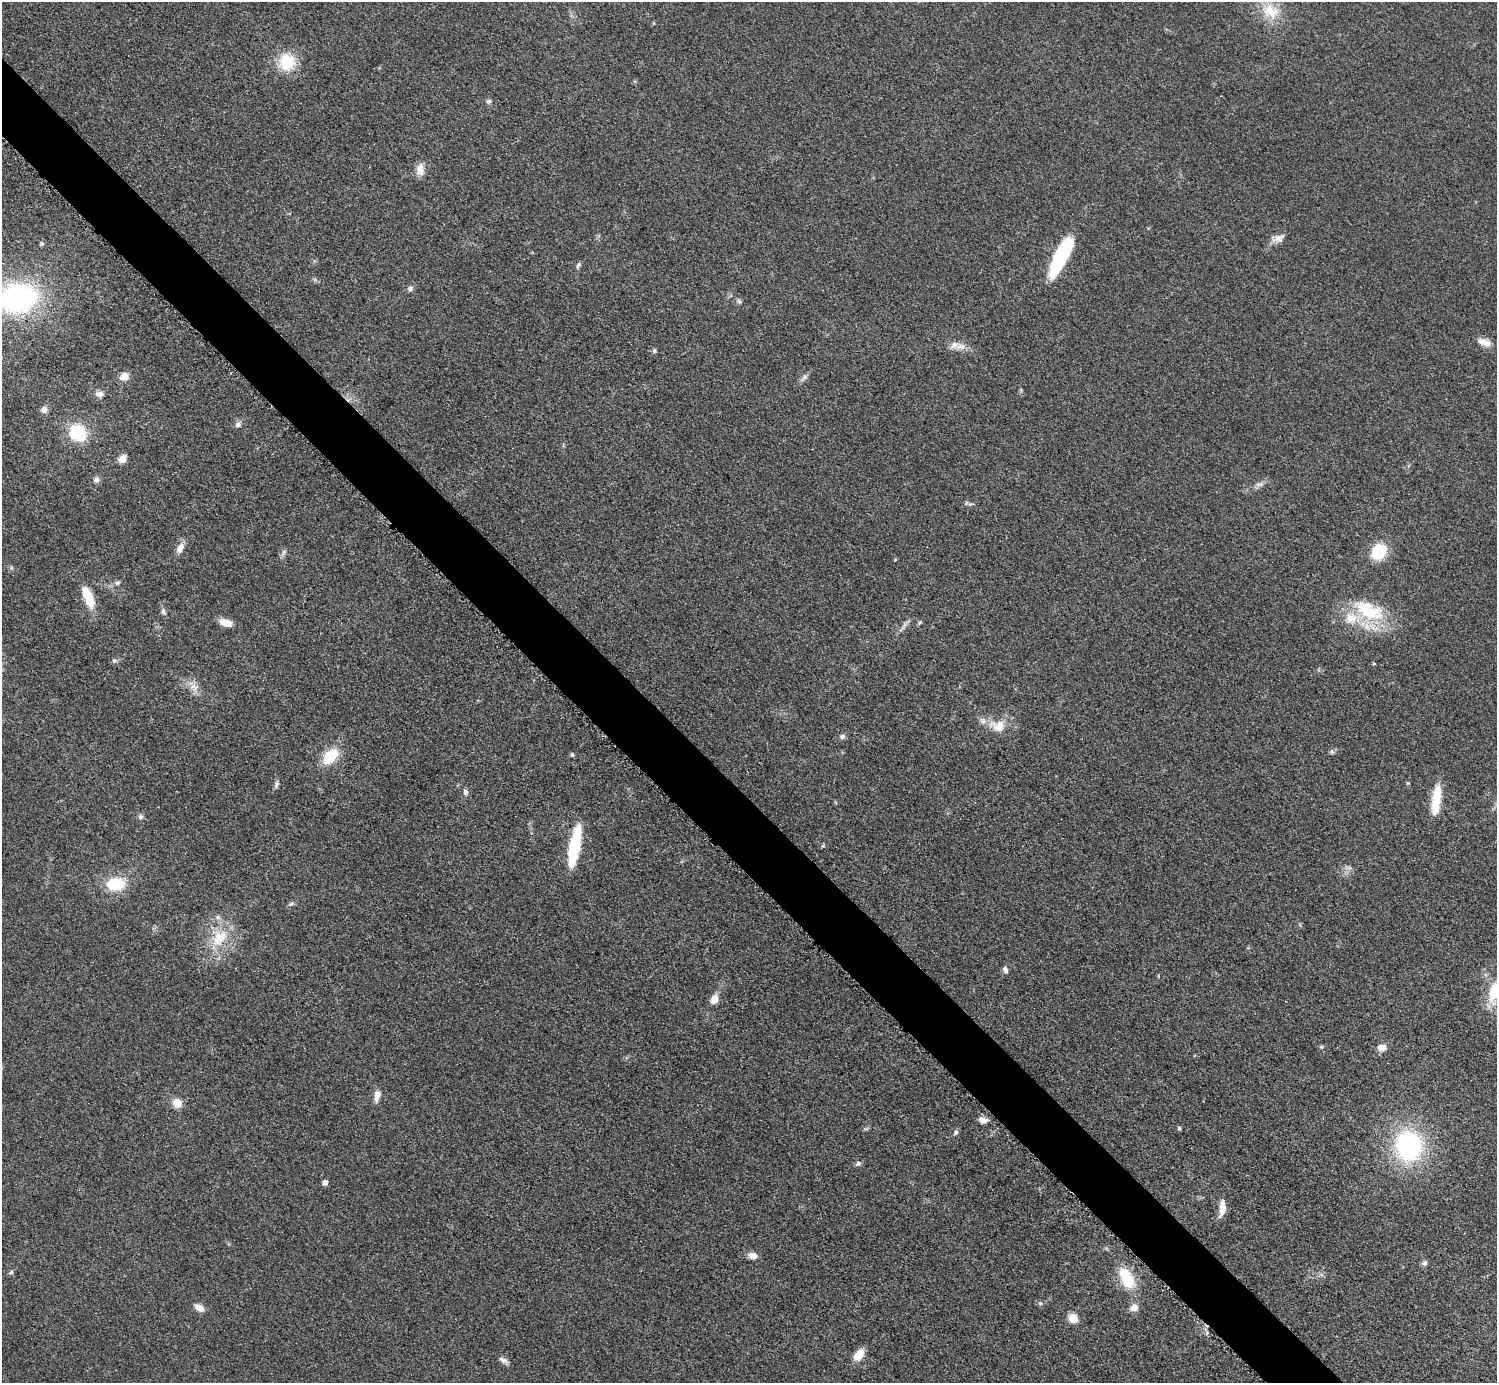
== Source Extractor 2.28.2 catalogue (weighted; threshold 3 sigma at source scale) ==
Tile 11 of 4 x 4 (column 3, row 3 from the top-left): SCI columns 2997-4491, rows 1686-3066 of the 5989 x 5988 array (HDU 1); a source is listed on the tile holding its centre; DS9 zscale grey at full resolution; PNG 1499 x 1385 px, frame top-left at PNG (2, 2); no overlay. Shown black and unused: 5% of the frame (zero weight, under 3 of 5 exposures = <1% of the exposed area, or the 3 px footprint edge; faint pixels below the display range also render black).
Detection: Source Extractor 2.28.2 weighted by HDU 2 'WHT'; one run over the whole footprint, this tile lists its part. Background 0.0499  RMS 0.0053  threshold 0.0238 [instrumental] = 3 sigma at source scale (4.5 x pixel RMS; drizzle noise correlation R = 1.50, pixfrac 1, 0.05/0.05 arcsec/px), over >= 5 px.
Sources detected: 79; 1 inside a brighter object's white glare — not listed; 3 inside a brighter listed object's ellipse — not listed separately; the other 75 listed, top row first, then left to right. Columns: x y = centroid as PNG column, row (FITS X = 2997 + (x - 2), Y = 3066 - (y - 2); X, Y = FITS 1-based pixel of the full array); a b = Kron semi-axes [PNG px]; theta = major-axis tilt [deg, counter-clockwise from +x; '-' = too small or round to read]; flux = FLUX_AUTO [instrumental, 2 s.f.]
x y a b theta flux
1271 11 27 20 -33 15
287 62 15 14 - 22
489 101 7 6 - 1.3
420 170 16 10 -84 4.7
1279 238 17 9 25 3.8
41 244 5 5 - 1.1
1061 257 42 12 63 49
578 265 10 5 62 1.3
410 288 7 7 - 1.7
18 298 37 28 9 110
739 301 8 5 -29 1.1
1484 342 19 8 -20 4.7
961 346 19 9 -7 5.1
654 351 6 5 - 1
124 377 9 8 - 5.1
804 378 13 5 45 1.9
99 394 12 8 -8 2.6
44 410 7 7 - 2.6
238 425 7 6 - 1.9
78 433 17 15 -45 25
123 459 9 8 - 4
96 480 8 8 - 2.1
1259 484 13 5 9 2.2
971 504 10 4 0 1.1
180 548 14 8 64 4
284 552 7 5 61 1.4
1379 552 14 11 53 23
117 583 8 5 15 1.3
88 597 27 10 -71 13
163 611 10 6 -68 1.4
1368 612 49 22 -13 33
226 623 13 7 -16 6.1
920 623 7 4 45 0.78
904 625 11 4 57 1.7
114 661 7 4 -2 1
1374 664 4 4 - 0.63
193 686 10 5 36 2.1
998 726 27 18 -11 11
842 736 8 6 17 1.6
1332 752 6 6 - 1.1
572 755 5 5 - 0.92
330 756 21 13 48 16
276 784 11 5 73 1.6
465 792 8 6 -78 1.6
1437 797 31 9 84 13
140 817 7 6 - 1.4
823 845 5 5 - 0.73
574 846 39 10 79 32
115 884 14 10 3 25
291 904 7 4 36 1
219 938 30 19 51 20
1005 969 8 6 -65 1.9
1495 992 31 16 75 21
714 999 8 6 69 7
1322 1047 7 5 2 0.87
1381 1047 12 10 0 3.6
377 1095 13 7 78 4.1
177 1103 10 9 - 5.6
983 1120 9 6 -8 3.9
1179 1128 5 3 - 0.9
956 1132 8 6 48 1.2
1409 1146 25 22 -88 84
858 1163 8 6 39 1.3
325 1183 4 4 - 3.3
1222 1208 20 7 83 6.1
752 1256 10 7 -7 3.9
1424 1263 7 7 - 1.5
11 1272 6 5 - 1.1
1126 1278 26 13 -60 19
1040 1303 6 5 - 1
199 1308 12 7 -31 4.1
1134 1308 8 7 - 4.7
1073 1318 9 8 - 7.6
859 1355 14 9 54 7.5
504 1360 15 6 -33 2.2
Isophote crosses this tile's border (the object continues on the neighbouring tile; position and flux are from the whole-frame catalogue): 2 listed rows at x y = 18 298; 1495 992